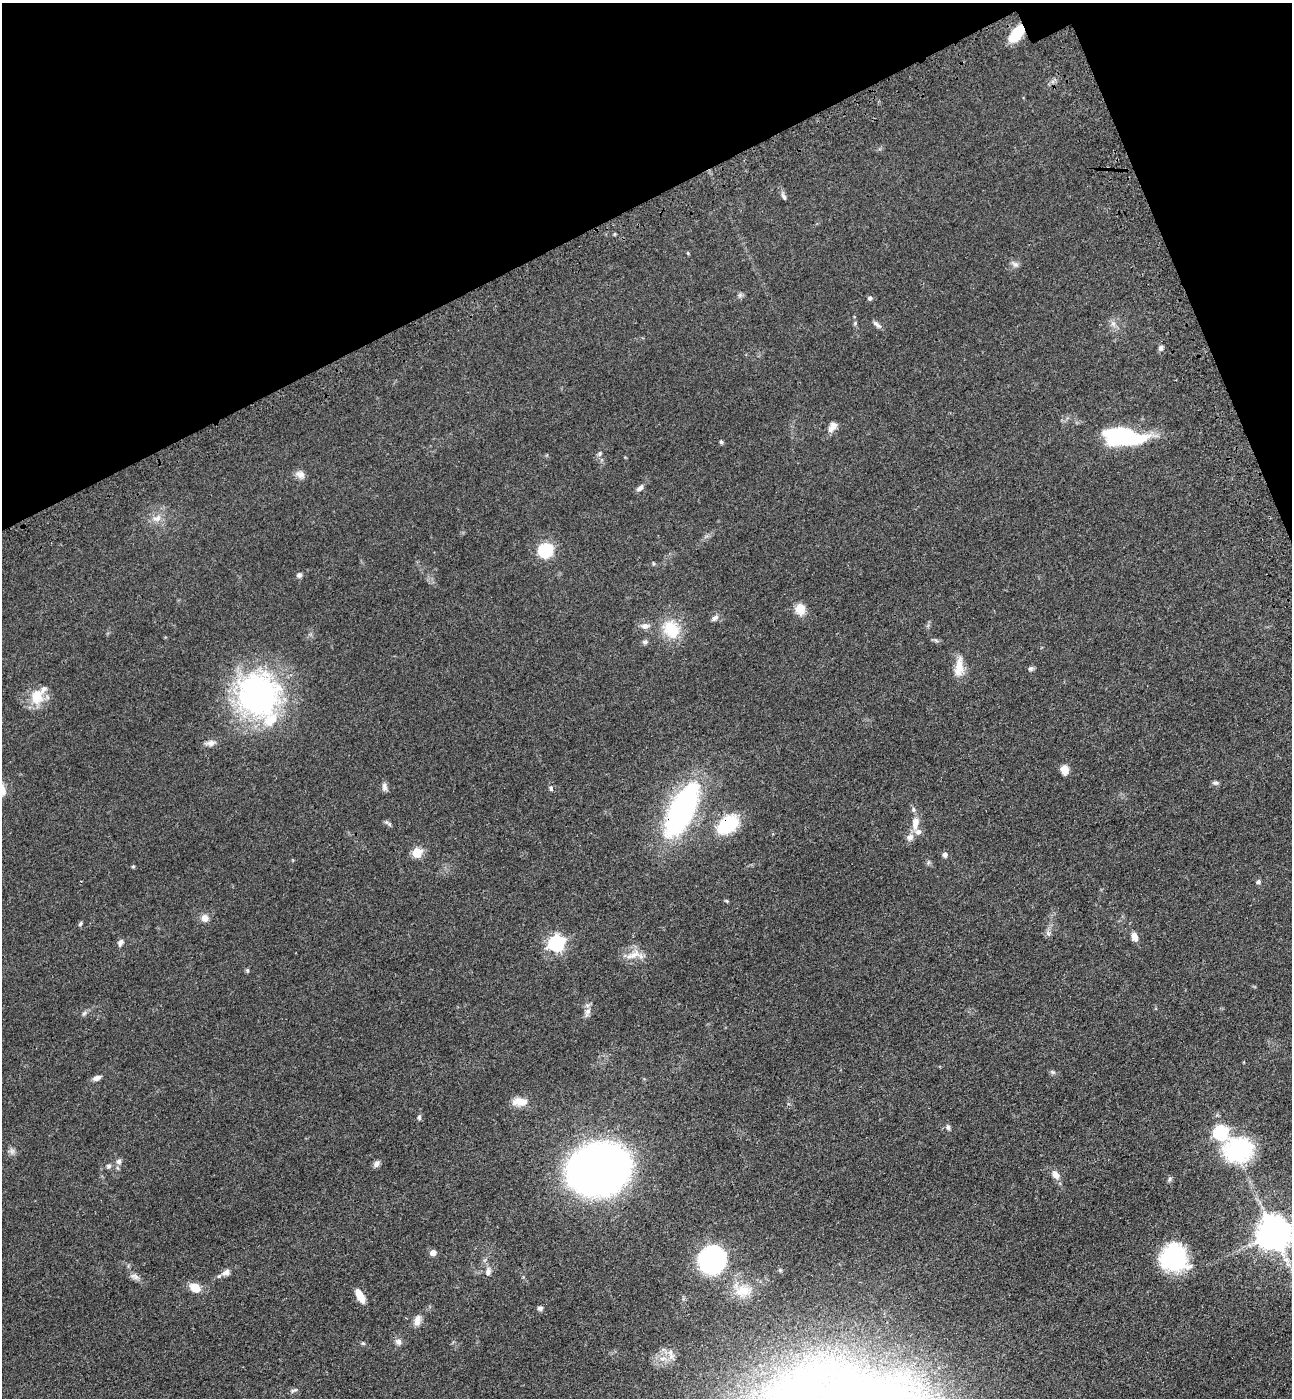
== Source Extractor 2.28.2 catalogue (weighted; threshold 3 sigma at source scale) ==
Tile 3 of 4 x 4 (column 3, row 1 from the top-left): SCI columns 2812-4101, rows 4281-5676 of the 5756 x 5768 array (HDU 1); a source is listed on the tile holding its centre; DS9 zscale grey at full resolution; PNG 1294 x 1400 px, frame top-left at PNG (2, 3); no overlay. Shown black and unused: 19% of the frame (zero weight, under 3 of 4 exposures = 6% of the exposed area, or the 3 px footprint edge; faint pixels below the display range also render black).
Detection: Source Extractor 2.28.2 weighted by HDU 2 'WHT'; one run over the whole footprint, this tile lists its part. Background 0.0425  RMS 0.005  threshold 0.0225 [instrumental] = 3 sigma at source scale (4.5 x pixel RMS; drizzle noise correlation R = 1.50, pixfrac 1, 0.05/0.05 arcsec/px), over >= 5 px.
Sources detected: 91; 1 inside a brighter object's white glare — not listed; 6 inside a brighter listed object's ellipse — not listed separately; the other 84 listed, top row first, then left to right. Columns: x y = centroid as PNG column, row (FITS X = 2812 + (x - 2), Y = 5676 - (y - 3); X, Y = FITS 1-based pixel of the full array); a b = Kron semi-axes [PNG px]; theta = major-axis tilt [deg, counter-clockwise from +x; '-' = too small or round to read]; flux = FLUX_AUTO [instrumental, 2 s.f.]
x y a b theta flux
1017 33 18 9 53 16
784 196 12 5 -65 1.5
1015 264 12 6 -38 1.7
740 295 7 5 46 0.98
870 298 6 5 - 1.1
855 323 5 4 - 0.59
877 324 13 5 -40 1.7
1113 324 8 7 - 2
1161 348 8 7 - 1.3
831 429 13 9 51 2.6
1120 435 33 17 -4 55
721 442 5 4 - 0.84
600 454 7 6 - 1.1
300 474 12 9 -23 2.8
640 488 10 6 42 1.9
157 518 14 9 27 3.9
546 550 7 6 - 81
653 563 6 3 -72 0.49
299 575 7 7 - 1.4
800 609 11 10 - 6.9
715 618 11 6 37 1.7
645 626 10 7 0 2.7
671 629 24 18 -55 17
936 640 7 4 -20 0.92
645 642 8 5 0 1.2
959 667 29 11 84 7.2
1030 669 8 6 43 1.1
258 695 52 50 -81 110
37 696 22 17 80 11
210 743 12 7 6 2.6
1065 770 9 7 -81 5
1215 783 8 5 -6 1.1
384 787 11 7 -86 1.8
551 788 7 5 -75 0.98
682 810 52 21 64 110
915 823 18 9 82 5.2
389 824 8 5 -47 0.99
728 824 26 17 39 24
417 853 5 5 - 24
945 854 7 6 - 1.5
133 866 5 4 - 0.63
1258 882 6 5 - 1.2
726 901 5 4 - 0.56
205 918 8 8 - 3.4
80 924 6 4 60 0.73
1048 933 7 6 - 1.3
1134 937 11 7 -74 3
120 943 10 7 67 1.6
556 943 7 6 - 120
633 955 25 9 25 5.7
247 970 5 5 - 0.72
587 1012 15 7 67 2.5
84 1013 7 5 44 1
1053 1072 8 5 -27 1
97 1078 9 5 17 2.4
519 1102 20 11 0 5.6
419 1117 7 4 83 1
948 1127 8 5 -72 1.1
1221 1133 7 6 - 89
1239 1150 25 21 7 56
12 1151 9 7 -90 1.7
119 1161 7 7 - 1.6
376 1164 9 7 56 1.6
108 1166 7 6 - 1.1
598 1169 37 30 16 520
1056 1175 12 8 -53 3.5
1170 1179 8 5 43 0.95
1274 1233 10 10 - 1100
433 1253 5 5 - 3.7
1174 1258 25 25 - 48
712 1260 21 20 - 110
488 1271 11 7 82 2.4
226 1272 11 7 29 2.9
134 1276 13 7 -23 2.1
195 1287 13 10 -26 6
743 1291 25 15 8 9.9
360 1296 14 6 -62 7.7
540 1308 6 5 - 1.4
417 1320 15 8 75 3.2
398 1342 9 8 - 1.9
363 1343 6 4 -21 0.68
670 1352 10 6 87 2.4
846 1383 28 10 76 8.7
294 1390 11 4 24 1.1
Overlapping masked pixels (flux is a lower limit): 4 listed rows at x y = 1017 33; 682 810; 728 824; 1274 1233
Isophote crosses this tile's border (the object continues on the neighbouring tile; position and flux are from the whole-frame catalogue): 1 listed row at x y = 1274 1233